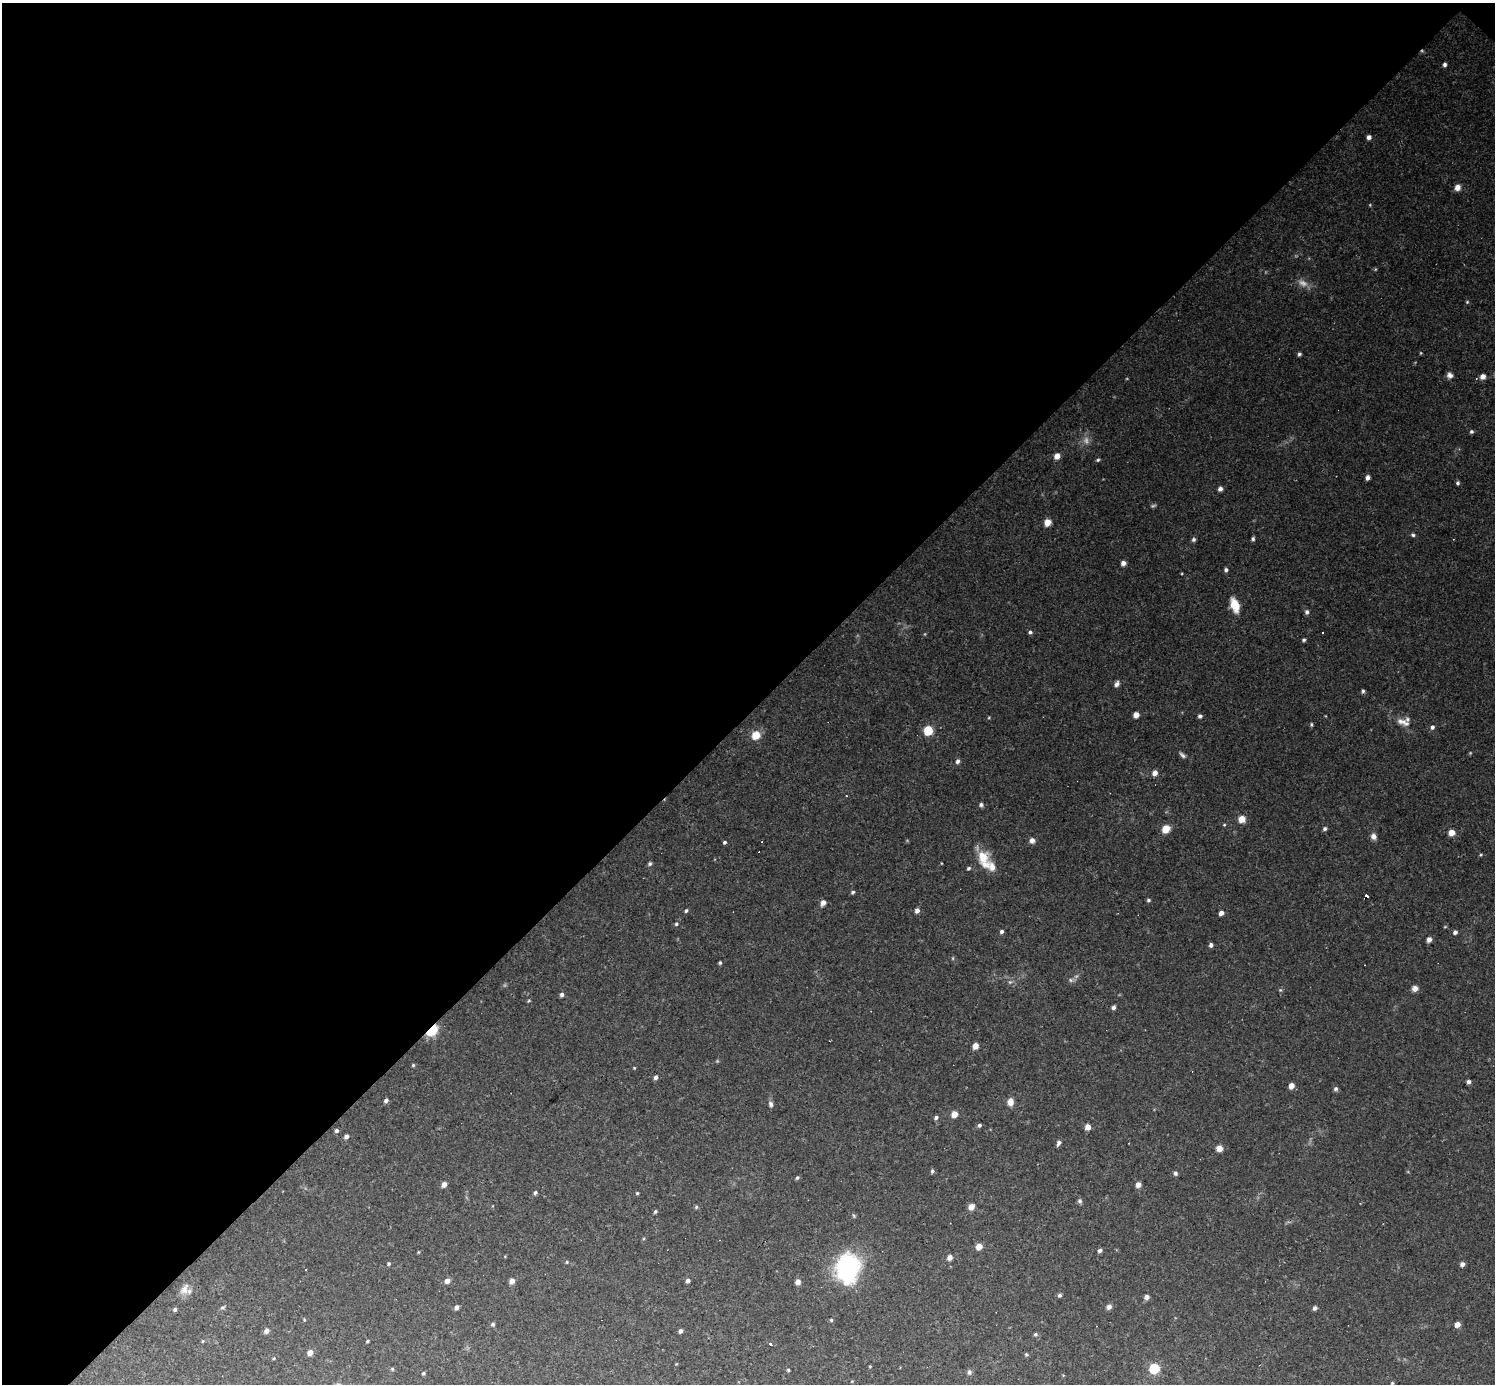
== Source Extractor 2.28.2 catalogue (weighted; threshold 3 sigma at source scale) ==
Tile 2 of 4 x 4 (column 2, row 1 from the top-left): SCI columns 1495-2987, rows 4442-5823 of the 5974 x 5974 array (HDU 1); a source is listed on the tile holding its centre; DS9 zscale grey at full resolution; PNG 1497 x 1386 px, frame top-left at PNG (2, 3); no overlay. Shown black and unused: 51% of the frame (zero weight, under 3 of 4 exposures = <1% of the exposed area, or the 3 px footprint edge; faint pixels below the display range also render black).
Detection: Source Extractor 2.28.2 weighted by HDU 2 'WHT'; one run over the whole footprint, this tile lists its part. Background 0.0462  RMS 0.0027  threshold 0.012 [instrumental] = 3 sigma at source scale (4.5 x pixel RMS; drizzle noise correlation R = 1.50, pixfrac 1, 0.05/0.05 arcsec/px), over >= 5 px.
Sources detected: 155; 6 too faint to see at this stretch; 6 cosmic-ray / hot-pixel residue — not listed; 2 inside a brighter listed object's ellipse — not listed separately; the other 141 listed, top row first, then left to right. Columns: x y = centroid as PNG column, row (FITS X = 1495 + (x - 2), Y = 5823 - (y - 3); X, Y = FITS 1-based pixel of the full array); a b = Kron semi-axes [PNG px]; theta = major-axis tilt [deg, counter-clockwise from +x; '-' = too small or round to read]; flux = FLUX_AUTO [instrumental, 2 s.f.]
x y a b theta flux
1444 64 5 4 - 0.7
1369 137 5 4 - 1
1457 187 6 5 - 2
1370 205 5 3 - 0.22
1467 302 5 4 - 0.3
1299 354 4 4 - 0.55
1450 375 8 7 - 1.1
1483 376 5 5 - 1.6
1471 432 5 4 - 0.54
1057 456 5 5 - 2.4
1098 460 5 4 - 0.42
1367 478 4 4 - 1.1
1458 483 5 4 - 0.52
1220 489 5 4 - 1
1047 522 6 5 - 3.1
1413 535 6 5 - 0.51
1193 539 6 5 - 0.6
1253 539 5 4 - 0.52
1123 563 5 5 - 1.3
1226 570 5 4 - 0.74
1235 605 18 9 -70 4.1
1307 612 6 5 - 0.71
1030 632 5 4 - 0.59
1322 633 3 2 - 0.28
1304 640 4 4 - 0.46
1117 684 7 5 55 0.98
1136 715 5 4 - 2.5
1200 716 5 4 - 0.72
1403 722 21 8 -20 2.4
1311 725 5 4 - 0.39
1432 727 6 5 - 0.76
928 730 5 5 - 15
756 735 8 7 - 4.7
1182 755 10 5 -45 0.78
958 761 6 5 - 0.87
1155 773 6 5 - 1.8
846 796 3 3 - 0.24
981 805 6 5 - 0.61
1242 819 6 5 - 3.8
1224 825 4 4 - 0.29
1166 829 6 5 - 4.9
1325 829 5 5 - 0.6
1451 833 5 5 - 3
1373 836 8 7 - 1.3
1032 840 6 6 - 1.3
725 842 4 4 - 0.49
1481 855 5 4 - 0.3
983 859 25 14 -70 6
650 864 6 5 - 0.53
969 868 5 4 - 0.47
853 892 5 4 - 0.48
1148 900 5 4 - 0.47
823 903 5 4 - 2.1
686 911 4 4 - 0.52
917 911 5 4 - 1.3
1221 913 4 4 - 1.6
676 924 5 4 - 0.4
1002 932 4 4 - 0.76
1455 932 5 5 - 0.78
1429 939 5 4 - 1.5
1211 945 5 4 - 0.91
720 963 4 4 - 0.39
1365 965 2 2 - 0.16
1071 980 7 5 -46 0.62
1415 988 6 6 - 1.8
1280 990 5 4 - 0.38
562 995 5 5 - 0.75
529 1001 5 4 - 0.3
1113 1007 5 5 - 0.82
432 1030 8 5 46 15
975 1046 5 4 - 2.6
413 1065 4 4 - 0.36
634 1068 4 3 - 0.23
656 1077 5 4 - 0.86
1469 1082 4 4 - 0.8
1291 1086 5 4 - 2.8
1336 1089 5 5 - 0.63
386 1100 5 4 - 0.82
1010 1102 8 6 83 2.1
771 1104 8 6 -68 0.81
954 1114 5 5 - 2.7
936 1117 5 4 - 0.79
979 1125 5 4 - 0.57
1088 1127 5 5 - 2.1
336 1131 5 5 - 0.61
346 1136 5 4 - 0.99
1058 1143 7 4 67 0.77
1219 1148 5 5 - 2.9
932 1171 5 4 - 0.56
1175 1173 5 5 - 0.68
797 1178 5 4 - 0.42
444 1184 5 4 - 1.8
1138 1185 5 4 - 1.8
535 1193 5 4 - 0.52
637 1193 4 3 - 0.32
1080 1201 6 5 - 0.63
696 1207 6 4 49 0.4
971 1207 6 5 - 2.4
655 1211 5 4 - 0.44
979 1246 5 5 - 2.9
1100 1250 5 5 - 0.72
418 1252 5 3 - 0.22
950 1257 5 5 - 1.6
567 1262 4 4 - 0.29
389 1264 5 5 - 0.37
1462 1264 5 5 - 1
848 1268 35 26 83 27
305 1270 2 2 - 0.21
447 1281 5 5 - 1.4
512 1281 5 4 - 1.8
688 1281 5 4 - 0.97
798 1282 6 5 - 1.4
184 1289 16 10 57 2.3
1059 1295 5 5 - 0.57
1147 1297 5 5 - 1.3
222 1307 7 4 9 0.42
456 1307 4 4 - 1
1109 1307 6 5 - 1.3
1315 1308 5 4 - 0.85
175 1309 4 4 - 0.54
304 1320 5 3 - 0.25
831 1320 4 4 - 0.39
493 1324 5 5 - 0.56
1457 1324 5 4 - 2
266 1331 6 5 - 1.2
680 1331 5 4 - 0.85
1035 1334 5 4 - 0.42
202 1341 5 3 - 0.24
367 1341 3 3 - 0.33
771 1344 4 3 - 5.3
310 1353 5 4 - 2.1
1026 1354 5 5 - 0.36
273 1358 4 3 - 0.28
870 1366 4 3 - 0.22
1154 1368 5 5 - 24
392 1369 5 4 - 0.31
788 1370 4 3 - 0.3
969 1372 7 6 - 0.67
423 1373 4 3 - 0.37
852 1381 4 3 - 0.21
1392 1383 4 4 - 0.31
Overlapping masked pixels (flux is a lower limit): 1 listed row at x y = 432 1030